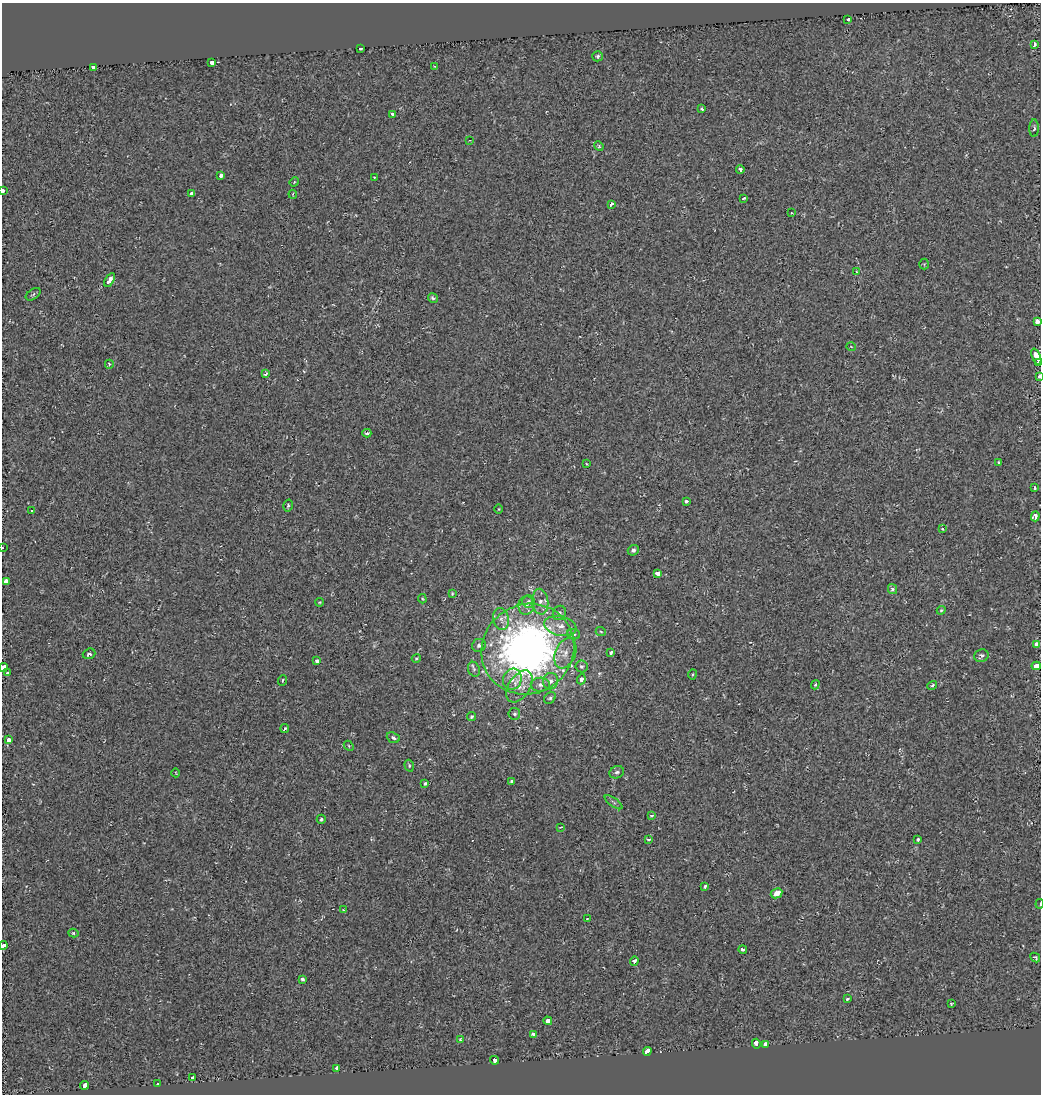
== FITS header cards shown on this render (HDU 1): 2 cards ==
NAXIS1  =                 1039
NAXIS2  =                 1092

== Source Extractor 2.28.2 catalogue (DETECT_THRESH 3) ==
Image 1039 x 1092 px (HDU 1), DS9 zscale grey, 1 PNG px = 1 image px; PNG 1043 x 1096 px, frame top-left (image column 1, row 1092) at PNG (2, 3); each listed source drawn as its Kron ellipse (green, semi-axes under 4 px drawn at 4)
Background 5.17e-04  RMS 0.0051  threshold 0.0152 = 3 sigma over >= 5 px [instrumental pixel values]
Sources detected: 126; all 126 listed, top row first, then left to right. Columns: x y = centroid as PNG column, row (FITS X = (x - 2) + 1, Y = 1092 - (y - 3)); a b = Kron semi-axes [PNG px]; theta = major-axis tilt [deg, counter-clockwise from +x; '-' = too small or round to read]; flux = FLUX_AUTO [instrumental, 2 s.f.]
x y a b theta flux
848 19 3 3 - 4.2
1034 44 4 3 - 3.3
361 48 3 3 - 3.7
598 56 5 5 - 0.69
212 63 4 3 - 5
434 66 3 2 - 0.44
93 67 4 3 - 6.5
702 109 3 3 - 0.49
393 114 3 3 - 2.7
1034 128 9 4 88 0.78
470 140 3 2 - 0.16
599 146 5 4 - 0.41
740 169 4 3 - 2
221 175 4 4 - 1.7
374 177 3 3 - 0.36
294 182 5 4 - 0.37
3 191 4 2 - 4.6
192 194 4 4 - 1.9
293 194 4 2 - 0.27
744 198 4 3 - 0.68
611 204 4 3 - 7.7
791 213 3 2 - 0.23
924 264 5 5 - 0.4
857 272 3 2 - 0.24
110 280 7 4 58 2.2
33 294 8 5 35 0.7
433 298 5 4 - 0.76
1037 322 4 3 - 12
851 347 5 3 - 0.22
1036 356 8 3 -68 27
1038 363 3 2 - 3.1
109 364 4 4 - 0.67
265 374 4 3 - 0.66
1039 376 3 2 - 8.1
367 433 4 3 - 1
998 462 3 2 - 0.31
586 464 3 2 - 0.37
1035 488 3 2 - 0.4
687 501 3 3 - 2.3
288 505 6 4 74 0.55
499 509 4 3 - 0.28
31 510 3 2 - 1.4
1035 516 5 4 - 4.6
943 529 3 2 - 0.72
2 548 3 2 - 0.64
633 550 5 5 - 0.94
658 574 4 3 - 2.3
6 581 4 3 - 19
893 589 5 4 - 1.2
452 594 4 3 - 0.37
422 599 5 3 - 0.34
528 601 6 6 - 0.96
320 602 4 3 - 0.31
540 602 13 8 -85 2.3
526 606 9 8 - 1.7
941 610 4 4 - 0.41
559 613 7 6 - 1.2
501 619 11 8 -78 2.2
560 626 16 9 -12 3.6
601 632 5 3 - 0.35
574 634 6 5 - 0.63
479 645 7 6 - 1.1
1037 645 4 3 - 8.4
528 649 47 44 34 190
565 653 16 10 67 3.4
611 653 4 3 - 1.3
89 654 6 5 - 0.81
981 656 7 6 - 1.2
416 658 4 3 - 0.37
317 661 4 4 - 2.4
581 666 6 6 - 0.93
1036 666 4 4 - 19
3 667 4 3 - 19
474 669 7 6 - 0.91
7 673 3 3 - 1.6
692 674 5 2 - 0.3
512 679 11 9 72 2.8
581 679 5 4 - 2
282 680 5 4 - 0.44
551 681 8 7 - 1.6
540 685 9 7 2 1.6
815 685 5 3 - 0.49
519 686 18 10 57 4.4
932 686 5 4 - 0.75
550 698 6 5 - 0.7
514 714 6 5 - 0.67
471 717 4 3 - 0.56
285 729 4 3 - 0.56
393 738 7 5 -22 1.1
9 740 4 3 - 1.6
349 746 6 4 -48 0.47
409 766 6 4 -74 0.52
617 772 7 6 - 0.88
176 773 4 3 - 0.23
512 781 4 3 - 0.55
425 783 3 3 - 0.52
614 802 10 2 -36 0.5
652 815 4 3 - 0.44
321 819 4 4 - 0.58
561 827 4 2 - 0.5
649 839 4 3 - 0.58
918 839 3 3 - 0.6
705 886 4 3 - 0.79
777 893 6 5 - 3
1040 904 4 2 - 0.34
344 910 3 3 - 0.36
587 918 3 2 - 0.25
73 933 5 4 - 0.6
3 946 4 3 - 34
743 950 4 3 - 0.78
1035 958 5 3 - 0.48
634 961 5 4 - 3
302 979 4 3 - 1.2
847 999 3 3 - 0.84
951 1003 3 3 - 0.35
548 1021 4 4 - 2.4
533 1034 4 3 - 1.6
460 1040 3 2 - 0.48
756 1044 5 3 - 7.9
766 1044 3 3 - 13
647 1051 4 3 - 7.1
495 1060 4 3 - 9.8
337 1068 3 3 - 9.7
192 1078 3 3 - 3
158 1084 3 3 - 1.7
84 1085 4 3 - 8.3
At the frame edge (FLAGS 8, measured only in part): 7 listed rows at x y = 3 191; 1037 322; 1039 376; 2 548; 3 667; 1040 904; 3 946